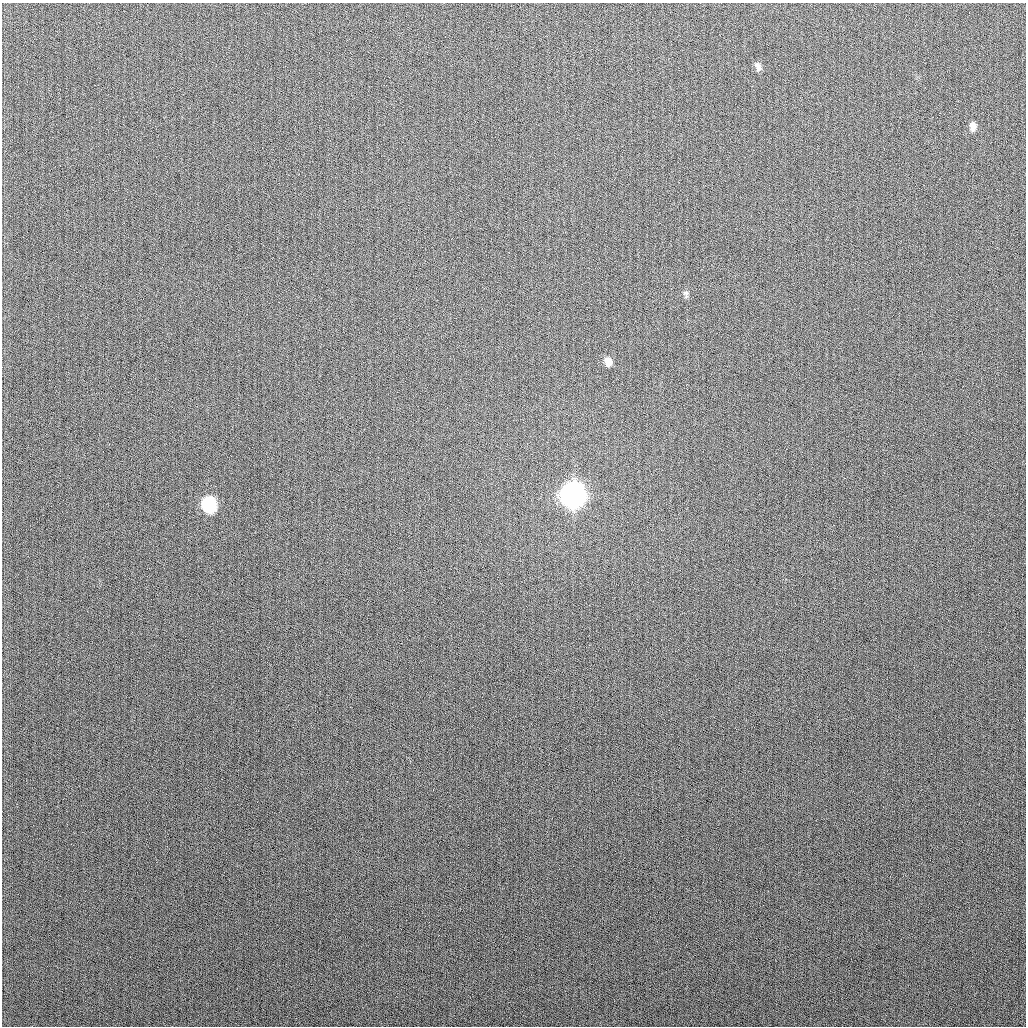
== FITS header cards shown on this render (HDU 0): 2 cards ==
NAXIS1  =                 1024
NAXIS2  =                 1024

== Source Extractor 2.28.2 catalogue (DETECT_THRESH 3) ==
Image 1024 x 1024 px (HDU 0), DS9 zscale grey, 1 PNG px = 1 image px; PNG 1028 x 1028 px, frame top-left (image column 1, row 1024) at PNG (2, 3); no overlay
Background 266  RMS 10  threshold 31.2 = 3 sigma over >= 5 px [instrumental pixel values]
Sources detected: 6; all 6 listed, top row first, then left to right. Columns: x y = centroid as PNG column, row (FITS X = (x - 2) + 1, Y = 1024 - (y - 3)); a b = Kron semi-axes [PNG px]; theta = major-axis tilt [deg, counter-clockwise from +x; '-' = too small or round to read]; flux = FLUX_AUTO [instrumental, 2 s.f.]
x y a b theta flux
758 66 11 6 -68 2800
973 126 11 7 -83 4400
686 294 11 6 -74 1900
608 361 11 8 -78 5200
573 495 12 10 -78 770000
209 505 11 9 -72 84000